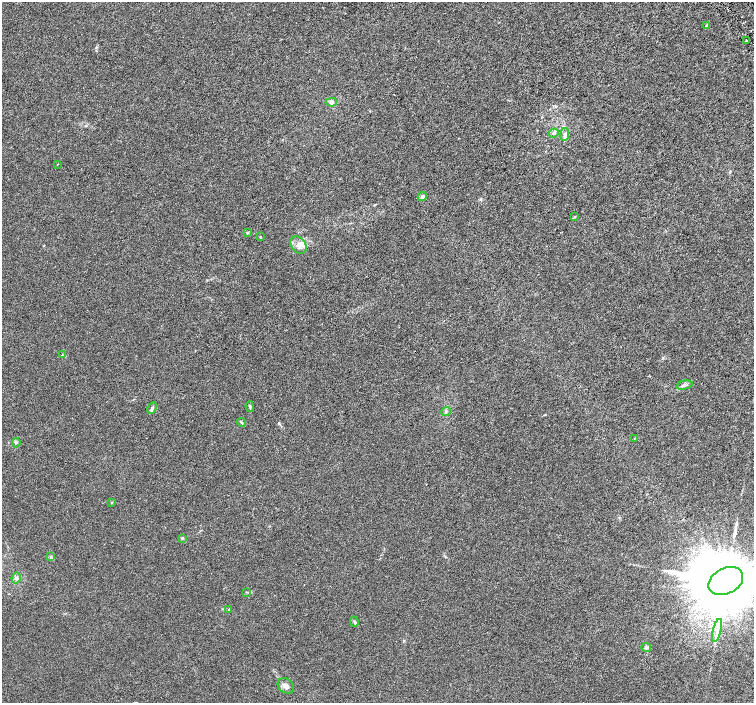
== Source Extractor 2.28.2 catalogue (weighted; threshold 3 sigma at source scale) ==
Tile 10 of 4 x 4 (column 2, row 3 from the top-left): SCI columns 1509-3011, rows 1601-3001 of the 6018 x 5941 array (HDU 1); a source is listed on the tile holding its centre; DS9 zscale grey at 2 x 2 block average (1 PNG px = mean of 2 x 2 image px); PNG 756 x 705 px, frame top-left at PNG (2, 2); each listed source drawn as its Kron ellipse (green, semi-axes under 4 px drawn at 4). Shown black and unused: <1% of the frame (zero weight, under 3 of 6 exposures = <1% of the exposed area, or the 3 px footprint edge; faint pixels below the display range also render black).
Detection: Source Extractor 2.28.2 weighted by HDU 2 'WHT'; one run over the whole footprint, this tile lists its part. Background 0.00125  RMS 0.0016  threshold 0.00657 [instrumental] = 3 sigma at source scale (4.09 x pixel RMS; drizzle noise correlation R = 1.36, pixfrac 0.8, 0.0396/0.0396 arcsec/px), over >= 5 px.
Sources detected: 32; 2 inside a brighter listed object's ellipse — not listed separately; the other 30 listed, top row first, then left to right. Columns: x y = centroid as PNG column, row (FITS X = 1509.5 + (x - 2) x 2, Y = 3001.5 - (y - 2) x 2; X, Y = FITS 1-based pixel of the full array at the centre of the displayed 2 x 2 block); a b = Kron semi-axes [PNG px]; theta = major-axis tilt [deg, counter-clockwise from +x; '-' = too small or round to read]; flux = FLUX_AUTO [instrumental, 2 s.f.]
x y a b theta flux
707 25 4 3 - 0.35
747 40 3 2 - 0.18
331 102 5 4 - 0.8
553 133 5 3 - 0.65
565 134 6 4 83 0.87
57 164 3 2 - 0.13
422 197 4 4 - 0.88
575 217 4 2 - 0.28
248 232 3 2 - 0.26
260 237 2 2 - 0.42
298 245 9 7 -50 2.3
62 355 3 3 - 0.44
684 385 8 3 12 0.95
250 406 5 3 - 0.41
152 408 6 4 60 0.81
446 412 5 2 - 0.26
241 422 4 2 - 0.27
634 438 3 2 - 0.15
16 443 4 3 - 0.41
111 503 3 2 - 0.19
182 538 3 3 - 0.52
51 557 4 2 - 0.3
16 578 5 4 - 0.86
726 581 18 12 27 6600
246 592 3 2 - 0.19
229 609 3 3 - 0.29
354 622 5 3 - 0.46
717 630 12 4 75 2
646 647 5 4 - 0.62
286 686 9 7 -39 1.9
Isophote crosses this tile's border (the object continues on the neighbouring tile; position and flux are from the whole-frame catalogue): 1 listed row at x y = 726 581
Diffuse or blended objects may show on this block-average render without a row.